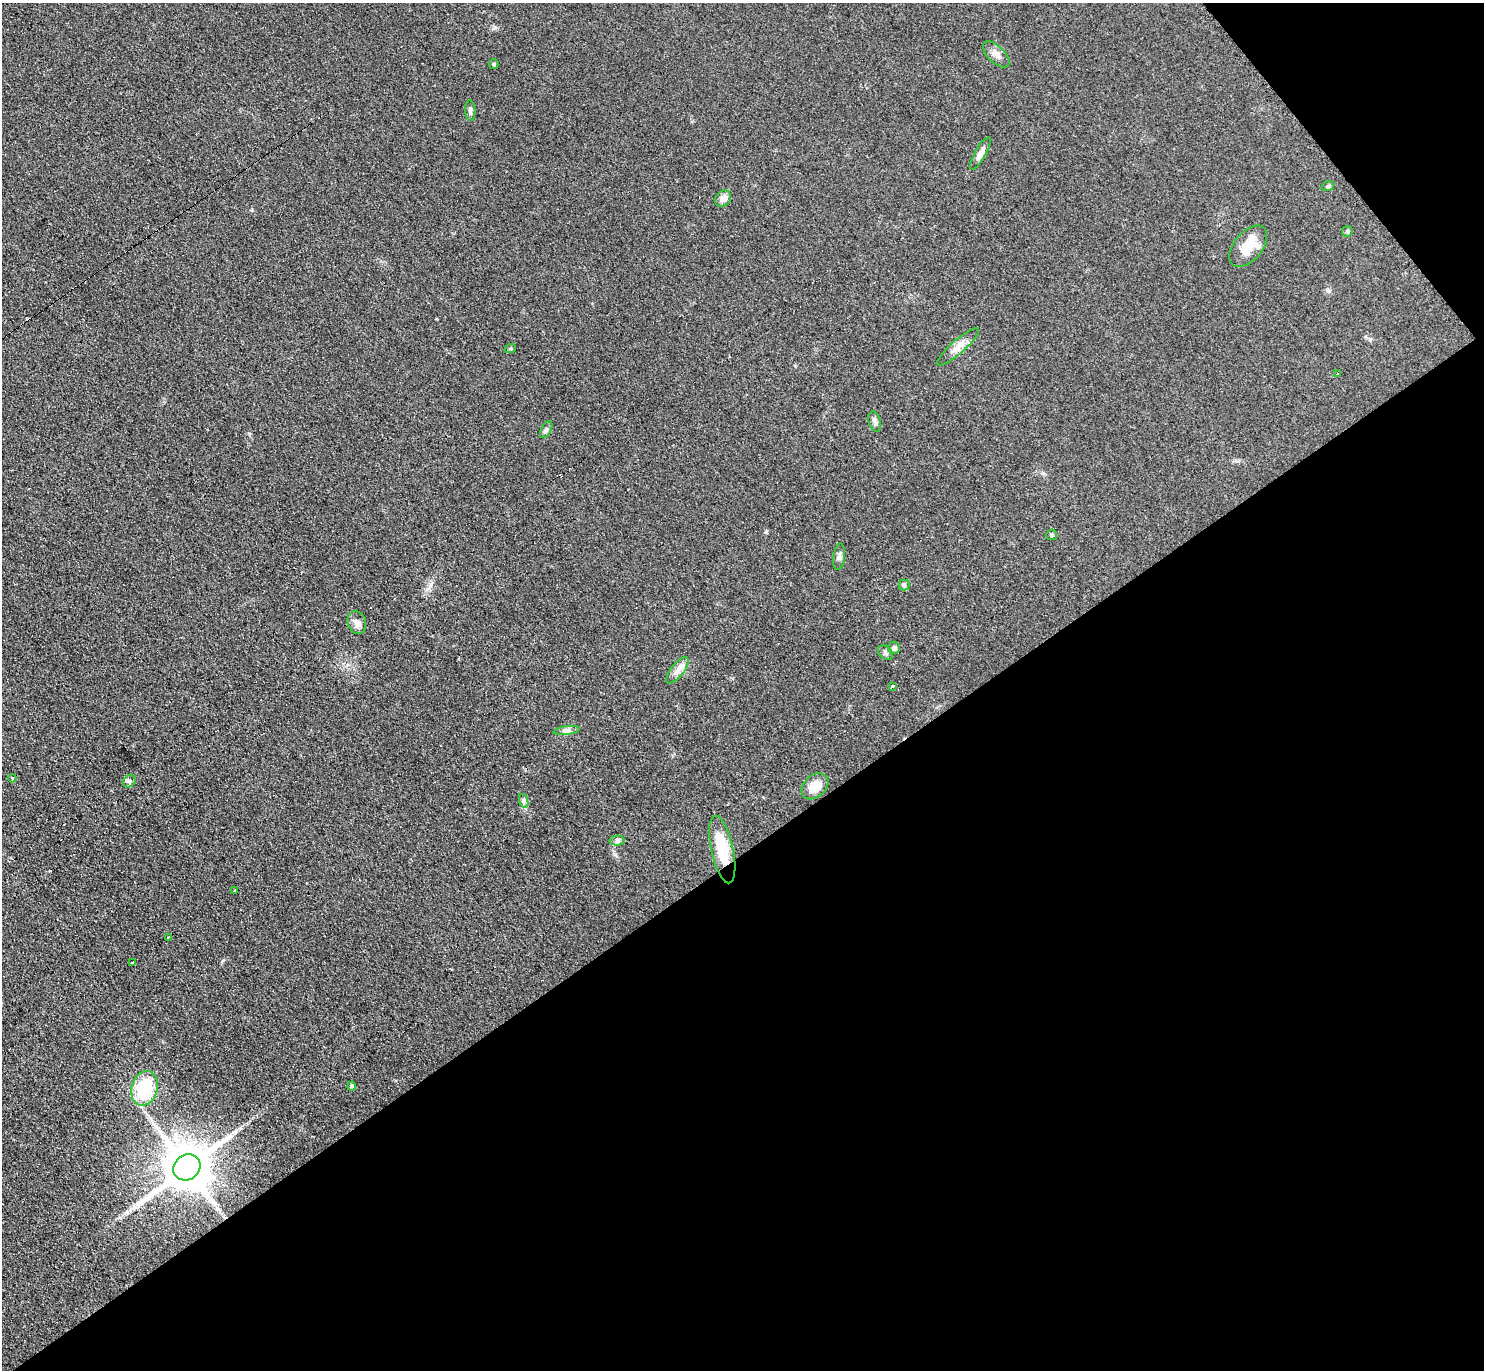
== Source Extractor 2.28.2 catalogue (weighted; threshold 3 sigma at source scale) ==
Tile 12 of 4 x 4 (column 4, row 3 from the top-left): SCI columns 4454-5935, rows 1528-2895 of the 5950 x 5938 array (HDU 1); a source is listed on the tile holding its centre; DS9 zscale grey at full resolution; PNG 1486 x 1372 px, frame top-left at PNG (2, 3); each listed source drawn as its Kron ellipse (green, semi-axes under 4 px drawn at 4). Shown black and unused: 40% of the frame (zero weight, under 2 of 3 exposures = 2% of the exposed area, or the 3 px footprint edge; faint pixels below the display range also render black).
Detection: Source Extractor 2.28.2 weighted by HDU 2 'WHT'; one run over the whole footprint, this tile lists its part. Background 0.0961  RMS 0.012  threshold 0.0518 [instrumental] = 3 sigma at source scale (4.5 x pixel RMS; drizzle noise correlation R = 1.50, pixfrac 1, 0.05/0.05 arcsec/px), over >= 5 px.
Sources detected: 37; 3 cosmic-ray / hot-pixel residue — neither listed nor drawn; the other 34 listed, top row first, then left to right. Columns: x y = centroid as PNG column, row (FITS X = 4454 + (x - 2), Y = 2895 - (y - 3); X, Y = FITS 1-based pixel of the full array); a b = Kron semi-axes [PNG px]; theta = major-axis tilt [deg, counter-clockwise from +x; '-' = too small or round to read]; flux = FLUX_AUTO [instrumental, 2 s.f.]
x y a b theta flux
996 54 16 8 -44 7.5
494 64 5 4 - 1.4
470 110 10 5 -87 3.1
980 153 18 5 61 6.5
1328 186 6 5 - 2
723 198 9 7 43 7.1
1347 231 6 5 - 1.7
1248 246 24 14 50 29
958 347 27 7 41 10
510 349 6 3 19 1.3
1338 374 3 3 - 3.5
875 421 10 6 -73 3.8
546 430 9 5 62 2.6
1052 535 5 5 - 1.9
839 557 13 5 83 3.7
904 585 5 5 - 2
357 623 11 9 -70 7
894 648 6 6 - 3.6
885 653 8 6 -45 2.8
677 670 16 6 52 7
893 686 3 3 - 3.6
567 731 13 4 7 4
12 778 4 3 - 1.2
129 781 7 5 45 2.6
815 786 15 11 42 17
524 801 7 4 -72 2.3
617 841 7 5 0 2.7
722 849 34 11 -78 41
235 890 3 3 - 2.7
168 937 3 2 - 1.5
133 962 3 3 - 16
352 1086 4 4 - 2.4
145 1088 18 13 74 68
187 1167 14 12 38 6300
Overlapping masked pixels (flux is a lower limit): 1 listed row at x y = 722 849
Unlisted compact peaks at least as high as the median listed source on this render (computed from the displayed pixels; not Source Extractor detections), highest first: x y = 766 532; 495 27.